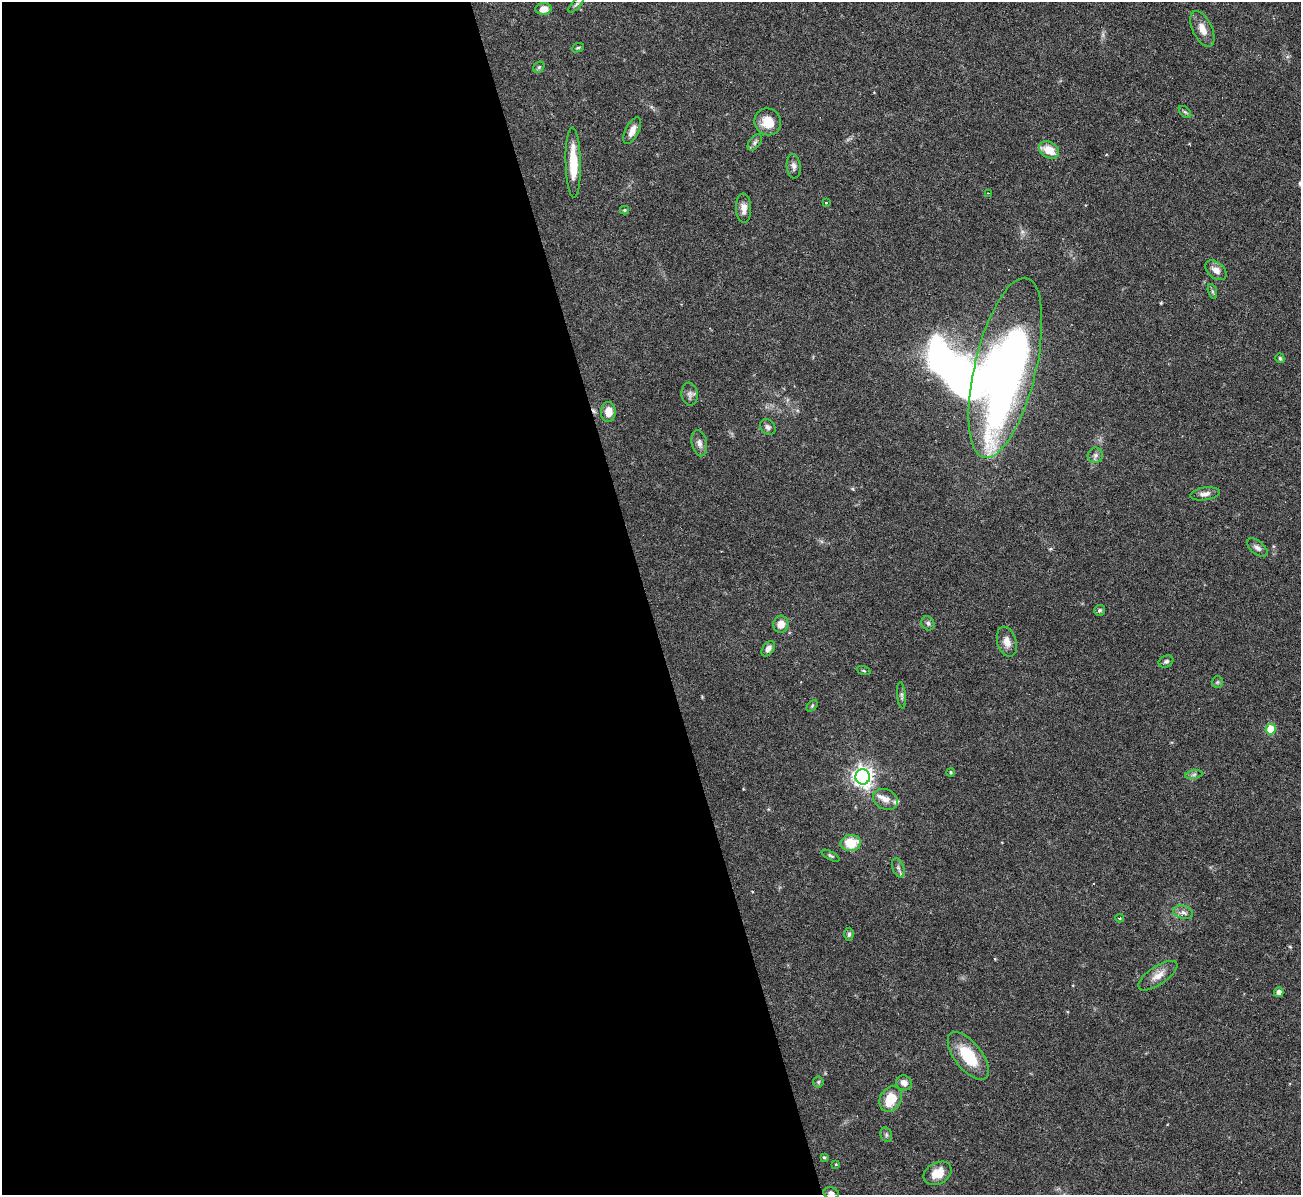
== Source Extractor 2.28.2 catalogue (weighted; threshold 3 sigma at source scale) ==
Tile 9 of 4 x 4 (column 1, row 3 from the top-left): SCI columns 1-1299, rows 1338-2530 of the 5199 x 5182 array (HDU 1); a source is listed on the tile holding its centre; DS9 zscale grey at full resolution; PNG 1303 x 1197 px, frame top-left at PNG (2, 2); each listed source drawn as its Kron ellipse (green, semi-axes under 4 px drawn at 4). Shown black and unused: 50% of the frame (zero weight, under 3 of 6 exposures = <1% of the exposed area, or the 3 px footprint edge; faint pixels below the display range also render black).
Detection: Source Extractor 2.28.2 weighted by HDU 2 'WHT'; one run over the whole footprint, this tile lists its part. Background 0.0842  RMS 0.0032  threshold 0.0132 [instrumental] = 3 sigma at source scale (4.09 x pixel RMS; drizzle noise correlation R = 1.36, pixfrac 0.8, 0.05/0.05 arcsec/px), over >= 5 px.
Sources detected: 63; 1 inside a brighter object's white glare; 1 cosmic-ray / hot-pixel residue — neither listed nor drawn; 2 inside a brighter listed object's ellipse — not listed separately; the other 59 listed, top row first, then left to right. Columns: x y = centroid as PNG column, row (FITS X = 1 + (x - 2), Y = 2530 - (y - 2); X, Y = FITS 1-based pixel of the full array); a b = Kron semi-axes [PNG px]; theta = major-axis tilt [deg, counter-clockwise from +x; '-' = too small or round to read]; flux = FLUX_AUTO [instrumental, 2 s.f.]
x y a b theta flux
576 4 11 4 48 0.57
543 9 8 6 4 2.3
1202 29 19 9 -64 3.2
578 48 6 4 20 0.44
539 67 6 5 - 0.47
1185 112 7 4 -44 0.55
768 122 14 13 - 5.4
632 131 14 6 64 2.4
755 143 9 5 53 0.85
1049 150 11 7 -30 5.1
573 162 35 7 -89 9
794 166 12 7 -84 1.3
988 193 3 2 - 0.26
826 203 3 2 - 0.24
744 208 14 7 -87 2.1
624 210 4 4 - 0.34
1216 270 12 8 -39 2.3
1212 291 8 3 -71 0.51
1280 358 5 4 - 0.47
1005 368 92 30 77 210
690 394 11 8 -82 1.3
608 412 10 7 88 3.4
768 427 8 7 - 0.97
699 443 13 7 -79 1.5
1095 455 8 7 - 0.99
1205 494 15 6 9 1.6
1257 548 12 6 -39 1.3
1099 610 5 5 - 0.57
928 623 7 6 - 0.86
781 624 8 7 - 2.8
1007 642 15 9 -74 2.6
768 649 9 5 56 1.4
1166 661 7 5 24 0.69
863 671 7 3 -19 0.38
1217 682 6 5 - 0.5
901 695 13 4 -84 0.78
812 706 7 4 46 0.45
1271 729 5 5 - 9.9
951 772 4 4 - 0.42
1194 775 9 4 9 0.75
863 777 8 7 - 180
885 799 13 10 -26 2.4
851 843 10 8 5 8.3
831 856 10 4 -27 0.59
898 868 10 5 -69 1
1183 912 10 6 -13 1.4
1120 918 4 3 - 0.37
849 934 6 4 88 0.63
1158 976 23 9 34 3.1
1279 992 5 4 - 1.5
968 1056 28 13 -52 12
818 1082 5 5 - 0.47
904 1083 8 7 - 1.9
891 1099 13 10 61 8.3
886 1135 7 5 -71 0.67
824 1157 4 3 - 0.42
836 1164 4 3 - 0.27
937 1173 15 10 28 5
831 1193 8 6 -18 1.2
Isophote crosses this tile's border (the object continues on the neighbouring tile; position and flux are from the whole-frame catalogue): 1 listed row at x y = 831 1193